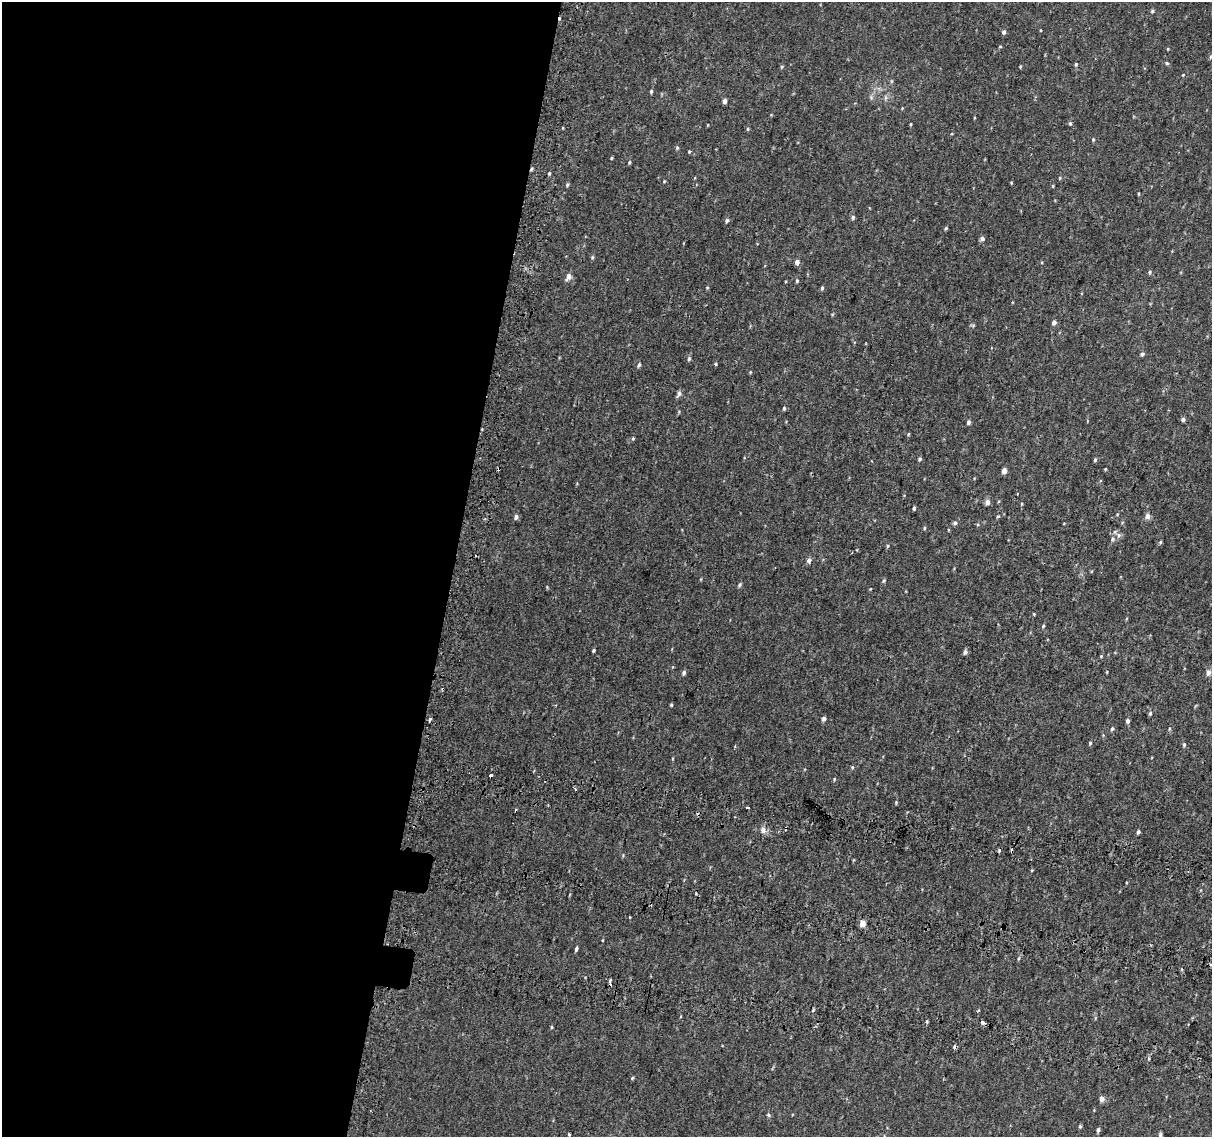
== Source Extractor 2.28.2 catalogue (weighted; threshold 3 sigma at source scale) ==
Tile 5 of 4 x 4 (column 1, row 2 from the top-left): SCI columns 48-1257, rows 2600-3734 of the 4945 x 5257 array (HDU 1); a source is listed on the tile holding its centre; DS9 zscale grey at full resolution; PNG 1214 x 1139 px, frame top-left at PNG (2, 2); no overlay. Shown black and unused: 38% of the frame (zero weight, under 2 of 3 exposures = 6% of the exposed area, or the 3 px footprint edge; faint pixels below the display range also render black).
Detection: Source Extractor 2.28.2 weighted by HDU 2 'WHT'; one run over the whole footprint, this tile lists its part. Background 0.00573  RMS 0.0057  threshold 0.0256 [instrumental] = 3 sigma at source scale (4.5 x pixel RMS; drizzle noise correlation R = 1.50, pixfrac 1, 0.0396/0.0396 arcsec/px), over >= 5 px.
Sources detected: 121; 1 too faint to see at this stretch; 8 cosmic-ray / hot-pixel residue — not listed; the other 112 listed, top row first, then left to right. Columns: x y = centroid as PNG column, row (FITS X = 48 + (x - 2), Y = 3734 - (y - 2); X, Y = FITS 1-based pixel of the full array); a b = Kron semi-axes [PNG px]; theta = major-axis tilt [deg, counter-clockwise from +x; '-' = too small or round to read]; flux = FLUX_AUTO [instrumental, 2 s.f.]
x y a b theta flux
1152 11 5 4 - 0.75
1004 32 5 4 - 1.4
1000 46 4 3 - 0.47
1168 49 5 3 - 0.42
1210 57 6 3 71 0.66
1167 63 5 4 - 0.73
1076 64 5 4 - 0.69
782 67 5 4 - 0.72
1183 75 4 4 - 0.48
651 91 5 4 - 0.8
725 101 4 4 - 2.5
974 118 4 3 - 0.44
1070 123 5 4 - 0.86
911 124 4 3 - 0.42
708 125 4 2 - 0.36
748 129 5 4 - 0.61
1093 139 5 4 - 0.61
677 148 5 4 - 0.72
689 152 4 3 - 0.52
612 158 4 3 - 0.49
629 162 4 4 - 0.78
549 173 4 4 - 0.56
1060 178 5 3 - 0.53
664 181 4 4 - 0.5
1011 183 4 3 - 0.47
567 185 5 4 - 0.81
1053 186 5 3 - 0.51
1138 194 4 2 - 0.44
853 217 6 5 - 0.99
727 220 5 4 - 1.1
946 228 4 4 - 0.71
982 238 5 4 - 1.8
592 257 5 4 - 0.78
797 262 5 4 - 2.6
1150 272 5 4 - 0.77
569 276 9 6 68 2.6
797 281 5 4 - 0.73
707 287 5 3 - 0.47
822 288 5 4 - 0.88
1054 322 5 4 - 2.2
973 325 6 4 18 0.68
1142 354 5 4 - 1.1
689 359 5 4 - 1.2
715 364 4 3 - 0.68
639 365 5 4 - 1.3
679 394 8 4 60 1.8
784 408 5 4 - 0.82
1183 419 4 4 - 1.6
968 422 5 4 - 1.6
908 434 5 3 - 0.48
633 438 5 4 - 0.72
920 459 5 4 - 0.94
1095 460 5 4 - 0.83
1105 469 3 3 - 0.48
1004 471 4 4 - 3.8
987 502 5 5 - 2.8
1022 504 5 3 - 0.51
914 508 4 3 - 0.97
998 516 4 3 - 0.59
1147 516 5 5 - 3.3
516 517 5 5 - 1.7
955 523 5 5 - 1.3
924 528 5 3 - 0.57
1119 535 7 6 - 1.7
1112 539 8 6 66 1.6
1160 542 5 4 - 0.67
887 546 4 4 - 0.71
809 560 5 5 - 2.3
884 581 6 4 56 0.73
740 585 6 4 50 0.96
870 589 5 3 - 0.38
1034 614 3 3 - 0.42
1043 626 5 4 - 0.58
594 650 3 3 - 0.69
965 652 5 5 - 1.6
1208 672 5 4 - 3.3
684 673 5 4 - 1.3
671 705 3 3 - 0.61
1150 713 5 4 - 0.95
824 718 4 4 - 2.1
430 719 5 5 - 0.83
1127 721 5 4 - 1.5
1112 729 5 4 - 0.84
1169 729 5 3 - 0.53
1090 743 4 4 - 0.64
1184 745 5 4 - 0.87
852 767 5 4 - 0.6
490 775 4 3 - 5.8
834 779 4 4 - 0.52
896 802 4 4 - 0.56
747 807 3 3 - 2.2
516 809 3 3 - 0.51
786 828 4 3 - 1.4
763 830 9 6 -77 2.3
1138 832 4 3 - 1.3
999 850 3 3 - 1.3
1012 851 4 3 - 5.7
629 917 3 3 - 0.79
862 924 4 4 - 7.2
576 949 5 3 - 1.1
610 982 7 3 -88 5.9
978 1011 3 3 - 0.7
983 1023 3 3 - 4.9
551 1027 5 3 - 0.54
1148 1058 5 4 - 1
632 1078 4 3 - 1.9
1102 1099 4 4 - 3.2
768 1115 5 5 - 0.93
1080 1126 5 4 - 0.78
1098 1130 5 4 - 1.2
569 1135 3 3 - 2.6
1160 1135 6 4 82 1.1
Overlapping masked pixels (flux is a lower limit): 4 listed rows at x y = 786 828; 1012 851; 610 982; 983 1023
Isophote crosses this tile's border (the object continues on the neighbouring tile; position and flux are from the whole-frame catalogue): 1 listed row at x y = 1160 1135